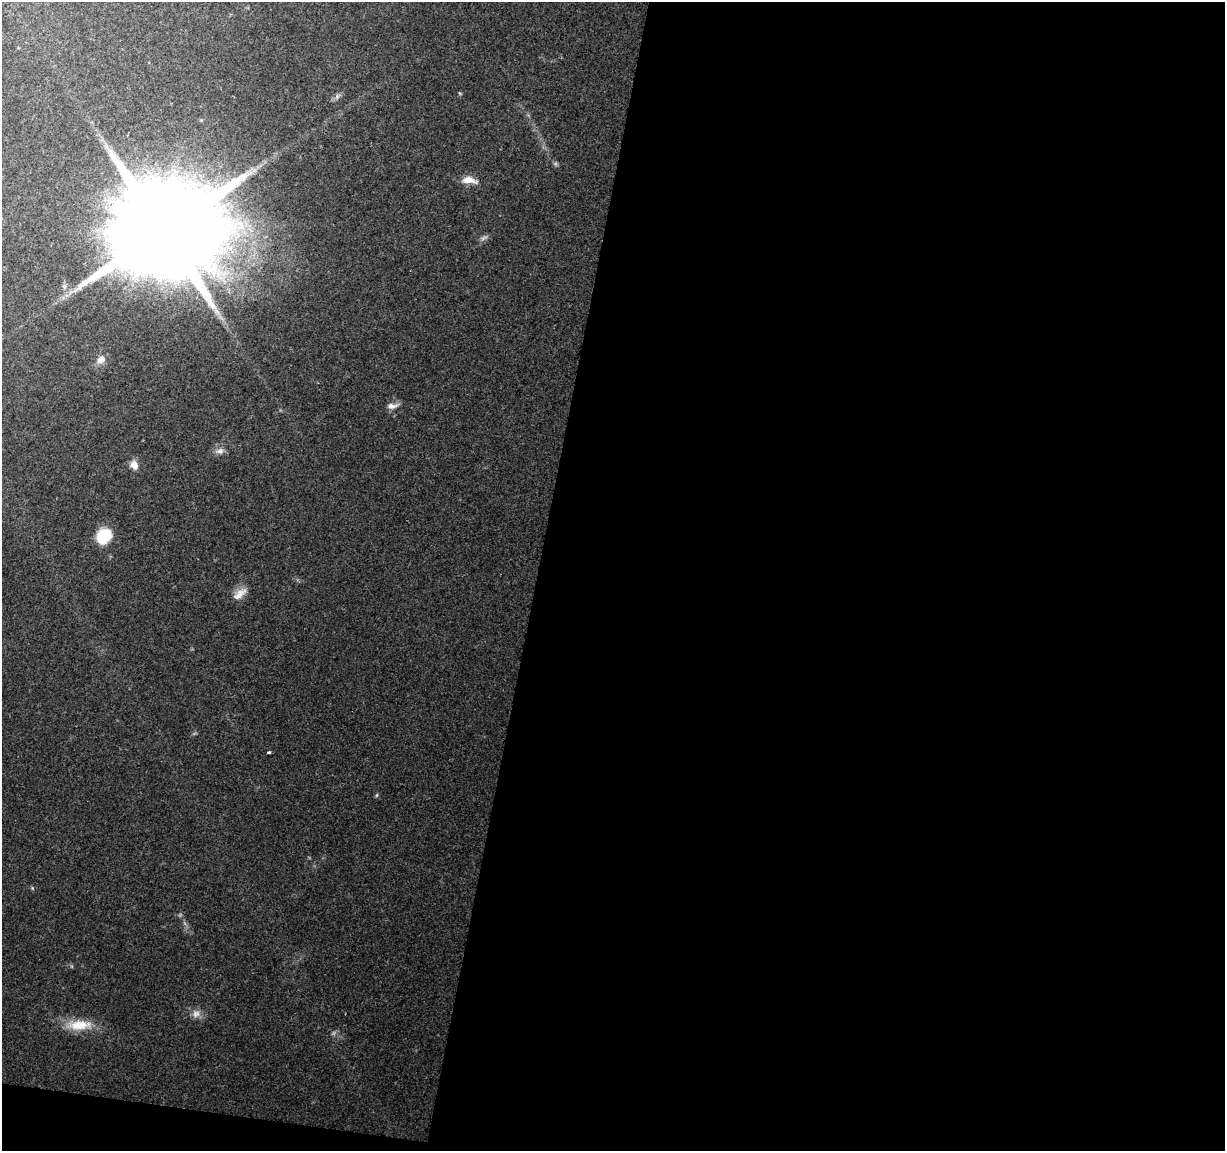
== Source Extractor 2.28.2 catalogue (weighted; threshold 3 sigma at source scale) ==
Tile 16 of 4 x 4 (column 4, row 4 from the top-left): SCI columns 3669-4891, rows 229-1377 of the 4899 x 5108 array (HDU 1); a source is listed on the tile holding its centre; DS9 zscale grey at full resolution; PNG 1227 x 1153 px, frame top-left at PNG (2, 2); no overlay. Shown black and unused: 57% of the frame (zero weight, under 2 of 3 exposures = <1% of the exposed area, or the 3 px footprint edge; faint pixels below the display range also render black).
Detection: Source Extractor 2.28.2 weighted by HDU 2 'WHT'; one run over the whole footprint, this tile lists its part. Background 0.0968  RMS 0.0061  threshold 0.0276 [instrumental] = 3 sigma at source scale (4.5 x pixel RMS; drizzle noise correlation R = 1.50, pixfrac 1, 0.0396/0.0396 arcsec/px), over >= 5 px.
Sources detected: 19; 3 too faint to see at this stretch — not listed; the other 16 listed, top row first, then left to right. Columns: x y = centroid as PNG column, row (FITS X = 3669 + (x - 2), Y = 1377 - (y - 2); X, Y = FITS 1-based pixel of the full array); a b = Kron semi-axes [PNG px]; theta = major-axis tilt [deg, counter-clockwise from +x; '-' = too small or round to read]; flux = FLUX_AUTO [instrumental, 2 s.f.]
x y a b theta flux
459 93 6 3 -70 0.62
337 96 10 6 53 2
469 180 19 8 -8 7.3
164 230 37 25 76 23000
64 286 6 6 - 1.5
101 360 11 9 44 5.1
392 406 15 7 9 4.1
219 451 13 8 3 3.7
134 465 12 9 -64 4.8
104 536 15 12 50 24
240 594 22 10 37 6.3
269 752 3 3 - 2
377 795 6 3 71 0.72
32 888 6 3 -72 0.71
196 1014 12 10 18 4.4
79 1025 37 14 3 17